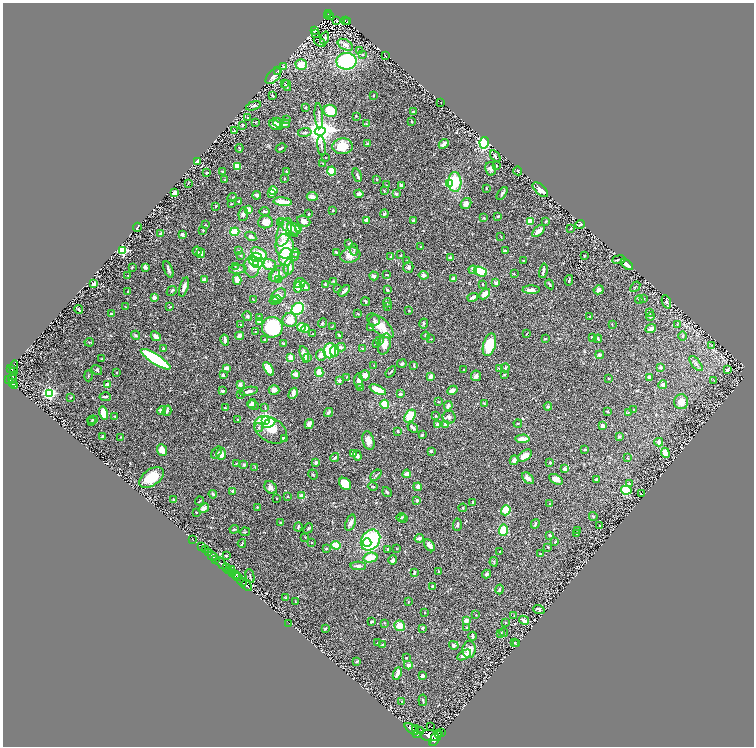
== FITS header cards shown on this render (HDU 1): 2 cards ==
NAXIS1  =                 1503
NAXIS2  =                 1488

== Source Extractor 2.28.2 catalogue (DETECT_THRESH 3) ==
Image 1503 x 1488 px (HDU 1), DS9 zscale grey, zoomed out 1/2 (1 PNG px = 2 x 2 image px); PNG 756 x 748 px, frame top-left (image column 2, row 1487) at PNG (3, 3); each listed source drawn as its Kron ellipse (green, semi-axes under 4 px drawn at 4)
Background 0.504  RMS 0.023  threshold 0.0697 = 3 sigma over >= 5 px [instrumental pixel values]
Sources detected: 636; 23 cannot appear on this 1/2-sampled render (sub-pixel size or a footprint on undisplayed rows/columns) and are neither listed nor drawn; of the other 613, the 500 brightest by FLUX_AUTO listed and drawn (113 fainter detections omitted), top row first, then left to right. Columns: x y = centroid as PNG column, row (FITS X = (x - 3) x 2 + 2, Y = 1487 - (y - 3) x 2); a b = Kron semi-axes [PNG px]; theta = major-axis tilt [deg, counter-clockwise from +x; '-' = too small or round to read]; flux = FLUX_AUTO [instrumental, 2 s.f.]
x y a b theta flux
329 13 3 2 - 45
327 15 2 1 - 11
329 15 4 3 - 28
336 20 2 2 - 2.6
345 21 3 2 - 40
347 21 2 1 - 18
315 31 2 2 - 5.3
316 33 4 2 - 2.5
325 38 6 4 69 14
320 42 6 4 -34 7.1
345 45 8 5 -29 21
360 50 3 2 - 3.7
363 54 4 3 - 4.7
385 56 4 2 - 4.6
346 61 10 8 3 410
301 64 5 5 - 57
284 66 4 3 - 3.5
278 71 4 4 - 7.8
273 76 9 5 45 32
284 83 3 2 - 3.1
287 85 5 3 - 5.3
272 95 3 2 - 5.7
373 95 2 2 - 4.6
441 103 2 1 - 2.5
253 106 8 3 17 7.9
305 107 4 3 - 4.2
330 111 7 6 - 97
413 112 3 3 - 6.7
319 116 12 3 -85 12
356 116 3 2 - 2.5
247 117 2 2 - 3.1
287 120 3 2 - 2.6
412 121 3 2 - 8
255 122 3 2 - 3.4
278 123 5 3 - 16
285 124 5 3 - 7
366 124 4 2 - 4.7
243 125 2 2 - 9.3
276 125 7 4 -22 32
235 131 3 2 - 3.7
320 131 5 4 - 5500
305 132 7 3 8 6.6
484 143 6 4 79 260
367 144 4 2 - 5.9
444 144 5 3 - 24
321 146 10 3 -83 9.6
342 146 10 8 2 110
239 148 4 2 - 3.1
281 148 5 2 - 5.8
495 156 6 3 -55 8.7
326 158 2 2 - 2.7
197 161 4 4 - 25
323 163 3 2 - 3.1
237 166 3 3 - 110
496 166 3 3 - 2.8
491 169 7 5 -77 16
286 171 3 2 - 5.8
332 171 4 4 - 78
518 171 4 2 - 4.9
207 172 2 2 - 4.3
223 172 3 2 - 3.6
357 175 7 4 -71 9.4
285 179 2 2 - 2.5
377 179 3 2 - 3.6
225 180 3 3 - 4.9
455 182 10 6 -87 150
188 183 4 2 - 2.7
450 183 3 3 - 410
386 185 4 2 - 2.5
401 185 3 3 - 22
486 188 3 2 - 3.7
273 190 4 3 - 34
540 190 9 5 -43 29
384 191 2 2 - 3.1
175 193 4 3 - 25
271 193 3 2 - 34
359 194 4 3 - 11
396 194 2 2 - 24
502 194 7 3 54 8.3
257 195 4 4 - 7.5
312 196 5 3 - 19
232 197 5 2 - 2.7
239 201 2 2 - 3.9
283 202 9 3 -7 79
231 204 4 2 - 2.4
466 204 6 5 - 14
216 206 2 2 - 6.5
249 210 4 3 - 26
333 210 2 2 - 4.5
265 211 5 2 - 5.8
243 214 7 4 82 11
308 214 4 3 - 3.5
384 214 4 3 - 4.3
498 216 3 2 - 8
484 218 3 2 - 4.4
367 220 4 4 - 15
304 221 7 5 -23 21
413 221 3 2 - 9.3
530 221 4 3 - 49
546 221 3 2 - 4.5
265 222 7 6 - 39
281 223 4 3 - 4.8
580 224 4 2 - 9.3
206 225 4 2 - 2.7
137 227 4 2 - 6
288 227 12 5 -44 36
298 228 4 3 - 38
571 228 3 2 - 2.7
294 229 7 5 -33 35
203 230 4 2 - 3
539 231 8 3 42 32
235 232 4 4 - 95
284 232 15 7 71 71
160 234 3 2 - 18
182 234 4 3 - 9.7
251 236 6 3 -29 16
501 237 2 1 - 2.6
349 243 3 2 - 3.7
285 246 12 9 -82 150
421 246 2 2 - 2.8
123 250 3 3 - 410
354 250 6 2 88 4.6
505 250 4 2 - 6.3
197 251 5 3 - 12
239 251 3 3 - 4
336 252 3 2 - 6.1
201 253 5 4 - 21
295 253 5 3 - 8.1
259 254 8 5 -33 73
240 255 2 2 - 4.1
350 255 10 7 15 37
401 255 3 2 - 3.3
584 255 2 2 - 2.9
295 256 4 4 - 8.9
256 257 6 4 -14 150
286 257 9 7 84 110
391 257 3 2 - 5.4
451 258 4 3 - 15
523 260 2 2 - 2.5
619 260 6 2 7 7.3
407 261 4 2 - 2.4
254 262 5 3 - 89
259 263 6 4 22 210
627 264 7 3 -41 22
269 265 7 5 -18 30
235 266 3 2 - 2.5
132 267 2 2 - 4.4
145 267 4 3 - 11
252 267 10 7 -84 53
289 267 8 5 80 31
408 267 5 5 - 11
168 269 9 2 -69 11
238 269 9 3 4 10
473 270 4 4 - 15
543 271 7 3 78 11
480 272 7 4 -19 210
279 273 11 6 34 26
387 274 3 2 - 3.6
514 274 3 3 - 3
128 275 2 1 - 2.8
424 275 5 3 - 11
275 276 6 4 65 11
374 276 5 3 - 9.4
453 278 3 2 - 18
279 279 3 3 - 3.4
204 280 4 3 - 14
237 280 5 4 - 22
569 280 5 3 - 6.8
333 281 3 3 - 3.9
300 283 5 5 - 18
496 283 3 3 - 13
94 284 2 2 - 52
325 284 3 2 - 3
482 284 2 2 - 4.6
550 284 5 2 - 7
305 286 5 3 - 33
184 287 10 3 73 18
298 287 5 4 - 37
635 287 6 2 50 3.6
338 288 2 2 - 2.9
387 290 3 2 - 9.8
531 290 8 3 0 20
599 290 5 4 - 18
128 291 2 2 - 3.8
172 291 5 3 - 5.5
344 291 7 2 43 15
485 294 6 4 43 35
279 295 8 5 38 25
154 297 3 2 - 39
473 297 5 3 - 17
253 299 3 2 - 2.3
643 299 3 2 - 3.1
277 300 4 3 - 15
639 300 4 3 - 5.9
274 301 4 4 - 13
365 302 4 2 - 6.1
666 302 7 3 -69 16
387 303 4 4 - 6.6
125 306 3 2 - 2.3
170 307 3 2 - 3.4
387 307 3 2 - 2.8
79 309 4 3 - 7
298 309 6 5 - 170
409 310 2 2 - 3.9
650 313 3 3 - 6.3
111 314 2 2 - 8.9
358 314 3 2 - 3.4
247 316 5 4 - 8.1
650 316 4 4 - 5.3
590 317 2 2 - 4.8
259 318 3 3 - 25
290 320 7 7 - 66
260 321 4 3 - 18
374 321 6 5 - 9.3
322 323 5 3 - 4.1
424 323 5 2 - 4.4
241 324 3 2 - 3.1
612 324 3 2 - 2.6
677 324 3 2 - 2.7
380 326 16 7 -42 83
272 327 10 10 - 340
301 327 4 4 - 80
332 327 3 3 - 2.8
370 328 2 2 - 3
305 329 4 4 - 31
651 329 5 3 - 22
255 332 2 2 - 2.8
313 334 2 2 - 3.3
527 334 4 2 - 3
136 335 5 3 - 8.3
339 335 3 2 - 4.1
156 336 5 3 - 32
240 336 4 3 - 16
426 336 4 3 - 5.5
683 336 4 3 - 4.8
593 337 4 3 - 8.4
265 339 4 2 - 8.2
431 339 4 2 - 2.6
545 339 2 2 - 9.5
598 339 4 3 - 5.8
225 340 5 2 - 16
379 340 3 3 - 13
89 342 4 2 - 3.4
283 343 3 2 - 4.2
376 343 4 2 - 3.8
384 344 11 6 75 49
489 345 11 6 73 140
711 345 4 2 - 2.4
341 347 4 3 - 11
163 349 3 2 - 7.7
362 349 3 2 - 3.9
330 351 7 6 - 130
334 351 5 4 - 82
304 354 8 4 -75 34
321 355 5 5 - 22
600 355 4 4 - 8.4
291 357 3 3 - 56
307 357 3 3 - 7.5
102 359 2 2 - 7.9
156 359 17 5 -33 530
696 363 9 4 -50 13
402 364 5 4 - 7.2
414 365 4 2 - 3.4
374 366 4 2 - 3.4
14 367 6 3 83 380
226 368 4 2 - 14
505 368 4 3 - 4.9
661 368 3 2 - 12
10 369 3 2 - 400
269 369 7 4 -58 72
499 369 3 3 - 4.1
97 370 6 4 -38 8.3
463 370 3 2 - 2.5
727 370 4 2 - 13
13 372 2 2 - 130
116 372 2 2 - 3.2
319 372 5 3 - 88
391 372 6 2 53 3.9
296 374 4 3 - 28
504 374 3 2 - 3.9
223 375 3 2 - 6.8
365 375 5 5 - 20
88 376 5 2 - 2.9
431 376 4 2 - 19
476 376 5 5 - 13
346 377 3 2 - 3.2
649 377 3 2 - 19
12 378 5 3 - 440
608 378 2 2 - 8
9 380 3 2 - 250
339 381 3 3 - 13
359 381 7 4 -88 33
714 381 3 2 - 2.7
12 383 4 2 - 210
108 384 3 3 - 27
14 385 4 2 - 130
240 385 3 3 - 15
663 385 4 4 - 13
360 388 4 3 - 8.9
274 390 5 5 - 17
378 390 9 3 -27 92
452 390 5 4 - 14
222 391 3 2 - 9.6
249 391 9 3 11 14
50 393 3 3 - 710
293 393 6 4 61 20
240 394 3 2 - 2.5
400 394 4 4 - 7.3
71 397 3 2 - 5
105 397 5 2 - 7.2
438 402 3 2 - 2.4
681 402 7 7 - 39
252 404 4 3 - 11
385 404 4 4 - 88
484 404 4 2 - 3
253 405 6 4 -29 21
448 406 4 3 - 17
548 406 4 3 - 11
225 408 3 3 - 3.8
265 408 3 2 - 3
161 410 5 4 - 15
634 410 3 2 - 2.3
167 411 5 3 - 9.7
607 411 2 2 - 6.1
328 412 5 3 - 10
629 412 3 2 - 2.3
104 413 6 4 -75 81
114 416 4 2 - 2.9
410 416 7 5 53 81
435 416 3 2 - 5.3
449 417 6 6 - 13
237 419 2 2 - 2.8
93 420 5 2 - 3.8
266 420 3 3 - 1600
92 421 3 2 - 3.2
269 423 6 4 28 170
518 423 4 2 - 4.1
309 424 5 3 - 17
438 424 4 3 - 7.1
446 424 3 3 - 24
603 426 4 3 - 18
259 428 4 3 - 6
413 428 6 3 -38 10
271 430 18 12 -32 92
397 431 2 2 - 6
422 435 3 3 - 4.6
619 436 3 3 - 4.5
103 437 2 2 - 16
121 437 3 2 - 2.4
284 438 3 2 - 13
523 439 7 3 4 47
368 441 10 5 -75 28
659 442 4 4 - 13
585 449 3 2 - 5.7
162 450 6 5 - 34
431 451 3 2 - 6.5
216 452 7 2 52 6.5
353 453 4 3 - 11
665 453 5 3 - 93
221 454 6 4 -89 43
357 456 5 3 - 13
525 456 8 5 37 43
335 457 5 3 - 9.4
628 458 3 2 - 3.6
514 460 5 4 - 20
237 463 3 2 - 2.8
316 463 3 2 - 13
550 463 3 2 - 6
244 465 3 3 - 7.7
255 467 3 2 - 2.7
565 469 3 2 - 26
313 474 5 2 - 4
407 474 4 3 - 37
376 475 6 3 44 6.2
151 478 14 8 35 120
528 478 7 4 -43 23
556 479 7 4 -29 28
596 479 3 2 - 8
345 484 7 5 -43 95
630 484 4 3 - 6.8
271 487 7 5 -50 18
373 487 5 3 - 5.1
418 487 4 3 - 20
626 490 5 4 - 98
233 491 4 3 - 13
387 492 5 3 - 6.1
213 494 4 3 - 7.4
642 494 2 1 - 3.1
287 496 3 2 - 4.2
302 496 2 2 - 87
277 498 2 1 - 3.1
174 500 3 2 - 8.4
417 500 3 3 - 8.3
200 501 4 2 - 4.2
472 502 3 2 - 4.8
550 504 3 2 - 2.9
257 507 4 3 - 4.5
204 508 6 4 34 24
463 508 4 3 - 4.4
506 510 5 4 - 75
196 512 2 2 - 3.5
593 516 4 2 - 3.8
401 517 5 2 - 9.4
404 519 2 2 - 2.6
280 523 2 2 - 4.6
351 523 8 5 71 15
535 524 5 2 - 4.6
457 525 6 3 85 9.3
600 526 2 2 - 3
298 527 4 2 - 6.6
308 528 5 3 - 4.7
234 529 4 2 - 4.7
504 530 6 4 84 96
578 531 3 3 - 2.9
245 532 5 2 - 4.6
577 534 3 2 - 2.7
550 535 3 3 - 6.1
305 537 3 2 - 2.4
419 538 4 3 - 17
193 540 3 1 - 8.1
370 540 11 9 54 380
367 542 4 3 - 61
555 542 4 2 - 2.3
242 543 4 2 - 3.6
312 543 3 2 - 2.8
336 545 5 3 - 79
429 545 7 4 -50 24
201 547 2 1 - 21
548 547 2 2 - 2.9
326 548 3 2 - 5.7
388 549 3 3 - 3
397 549 3 2 - 2.4
205 550 3 2 - 120
500 551 2 2 - 4
208 553 3 2 - 97
540 554 2 2 - 9.4
213 556 5 3 - 620
226 556 3 3 - 6.8
370 558 7 4 13 67
216 559 2 2 - 310
393 560 5 3 - 13
494 562 5 2 - 4.3
221 563 7 3 -48 1500
358 566 8 4 -3 14
227 567 3 3 - 470
232 569 4 2 - 69
229 570 3 1 - 140
438 571 4 2 - 2.7
414 572 3 2 - 5.2
232 573 4 2 - 260
486 574 4 3 - 9.5
236 575 4 2 - 230
250 576 7 2 -75 3.7
238 577 4 2 - 250
242 582 5 2 - 780
247 586 6 2 -44 960
433 586 3 3 - 11
500 589 5 3 - 5.1
286 597 4 3 - 4.5
295 602 3 2 - 3.9
408 602 3 2 - 2.6
539 610 6 4 -21 14
424 612 2 2 - 3
476 615 2 2 - 2.6
514 616 3 2 - 2.7
524 620 5 3 - 28
466 621 3 3 - 35
372 622 3 2 - 9.1
506 622 3 3 - 3
289 623 2 1 - 150
384 623 3 2 - 2.5
399 626 5 5 - 48
326 628 3 2 - 4.8
422 628 3 3 - 5.6
467 628 4 3 - 5.6
503 632 4 3 - 4
501 633 4 3 - 4.1
473 636 4 2 - 9
515 642 2 2 - 2.6
378 643 2 1 - 2.5
517 644 2 2 - 4.1
382 645 3 2 - 5.4
454 645 5 4 - 8.7
469 649 8 7 - 39
464 655 7 4 32 33
406 658 3 3 - 4.9
357 662 4 2 - 6.6
408 665 4 3 - 18
397 674 6 3 65 23
422 676 2 2 - 20
423 700 6 2 -82 5.9
402 701 3 3 - 2.7
430 727 3 1 - 52
412 729 8 4 -34 2500
416 729 3 2 - 450
418 732 6 3 45 1700
438 733 2 2 - 160
442 733 2 1 - 3.3
429 736 9 5 -7 3400
435 738 8 4 55 2300
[113 fainter detections neither listed nor drawn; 23 sub-pixel or undisplayed-footprint detections neither listed nor drawn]